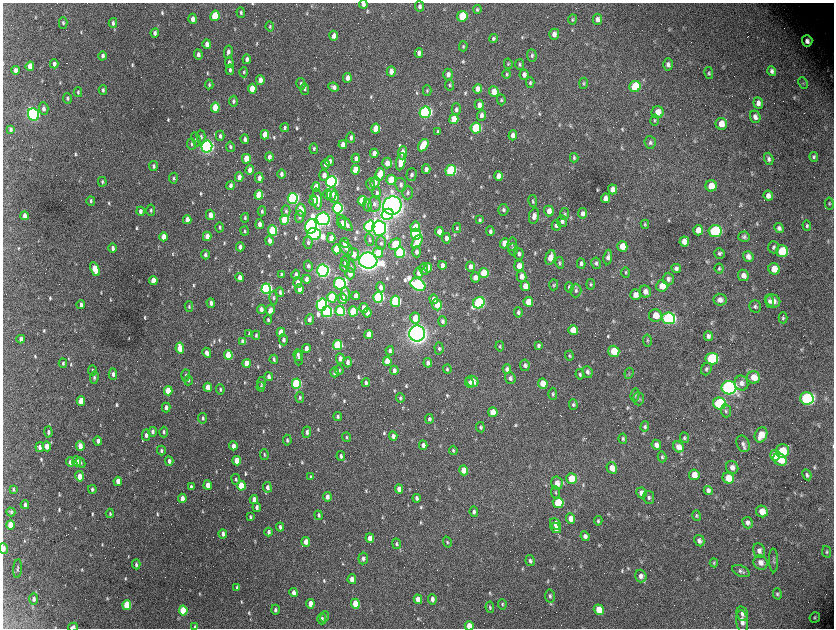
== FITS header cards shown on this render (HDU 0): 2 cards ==
NAXIS1  =                 1663 / length of data axis 1
NAXIS2  =                 1252 / length of data axis 2

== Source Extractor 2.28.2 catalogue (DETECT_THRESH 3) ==
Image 1663 x 1252 px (HDU 0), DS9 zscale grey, zoomed out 1/2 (1 PNG px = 2 x 2 image px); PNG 836 x 630 px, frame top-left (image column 2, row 1251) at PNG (3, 3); each listed source drawn as its Kron ellipse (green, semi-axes under 4 px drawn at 4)
Background 2960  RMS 53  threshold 160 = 3 sigma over >= 5 px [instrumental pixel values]
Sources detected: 848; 91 cannot appear on this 1/2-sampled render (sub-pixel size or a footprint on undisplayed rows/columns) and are neither listed nor drawn; of the other 757, the 500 brightest by FLUX_AUTO listed and drawn (257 fainter detections omitted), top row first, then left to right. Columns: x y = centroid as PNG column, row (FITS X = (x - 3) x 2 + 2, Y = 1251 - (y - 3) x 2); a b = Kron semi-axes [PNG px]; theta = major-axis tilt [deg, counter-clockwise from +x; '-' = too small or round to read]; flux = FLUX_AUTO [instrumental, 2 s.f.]
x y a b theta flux
363 4 4 4 - 4.6e+04
420 6 5 4 - 3.2e+04
477 9 4 3 - 1.9e+04
241 12 5 3 - 2.2e+04
215 16 5 4 - 5.0e+05
462 16 5 5 - 4.0e+05
193 19 5 4 - 6.8e+04
572 19 5 4 - 1.8e+04
597 19 5 4 - 4.9e+04
63 23 6 4 -90 2.1e+04
113 23 5 3 - 2.8e+04
270 26 5 3 - 1.5e+04
155 33 4 4 - 3.7e+04
554 34 5 5 - 6.2e+04
334 36 5 4 - 6.6e+04
493 38 4 4 - 2.4e+04
807 41 5 5 - 6.4e+04
207 44 5 4 - 6.3e+04
463 46 5 3 - 1.7e+04
228 52 6 3 79 3.9e+04
419 53 5 4 - 5.1e+04
198 54 5 4 - 4.0e+04
532 55 6 4 -87 2.6e+04
103 56 4 3 - 3.5e+04
247 59 5 4 - 4.0e+04
229 62 5 4 - 3.3e+04
54 64 4 3 - 4.7e+04
508 64 5 4 - 1.7e+04
520 64 5 4 - 1.9e+04
668 64 6 5 - 4.2e+04
30 66 5 4 - 1.6e+05
16 70 4 3 - 5.8e+04
230 70 5 3 - 2.6e+04
391 71 5 4 - 9.7e+04
772 71 5 4 - 3.7e+04
244 72 5 4 - 1.8e+04
709 73 6 4 -78 1.9e+04
448 74 6 5 - 5.4e+04
507 74 4 3 - 1.5e+04
524 75 5 4 - 5.1e+04
347 78 5 4 - 7.3e+04
260 80 5 4 - 7.5e+04
530 83 5 4 - 2.0e+04
584 83 5 3 - 1.6e+04
803 83 6 4 -66 1.6e+04
209 84 5 3 - 1.8e+04
301 84 6 4 -78 2.7e+04
450 85 5 4 - 1.6e+04
635 86 6 5 - 4.3e+05
334 87 5 4 - 4.4e+04
252 89 5 4 - 1.8e+05
305 89 6 4 -87 2.2e+04
478 89 5 4 - 8.6e+04
103 90 5 3 - 2.5e+04
427 90 5 3 - 1.7e+04
494 91 5 5 - 1.3e+05
78 92 5 3 - 1.6e+04
67 98 5 3 - 2.0e+04
501 100 5 4 - 1.7e+04
233 101 5 3 - 2.5e+04
758 103 6 5 - 6.0e+04
479 105 5 4 - 8.3e+04
215 108 5 4 - 3.3e+05
44 109 6 4 -88 4.6e+04
456 109 6 4 -90 2.8e+04
425 112 6 5 - 2.7e+06
658 112 6 6 - 1.2e+05
33 114 6 5 - 3.4e+06
481 115 5 4 - 5.0e+04
755 117 6 5 - 7.0e+04
454 119 5 4 - 2.1e+05
655 120 5 4 - 1.6e+04
721 124 6 5 - 1.6e+05
285 128 4 3 - 2.3e+04
476 128 5 5 - 7.1e+05
11 129 4 3 - 2.7e+04
376 129 5 4 - 2.5e+05
437 131 3 3 - 2.0e+04
265 135 5 4 - 1.6e+05
513 135 5 4 - 6.9e+04
220 136 5 3 - 2.9e+04
201 137 7 4 -87 2.8e+04
351 137 5 4 - 4.0e+04
196 139 7 4 -72 2.3e+04
245 139 5 3 - 4.0e+04
650 142 6 5 - 2.8e+04
192 144 5 4 - 2.0e+04
343 145 4 3 - 7.9e+04
423 145 7 4 58 3.3e+05
207 147 6 5 - 4.1e+06
230 147 5 3 - 1.9e+04
314 149 5 4 - 2.1e+04
374 153 4 4 - 8.8e+04
403 153 6 4 87 1.0e+05
269 157 4 3 - 4.6e+04
814 157 5 4 - 2.2e+04
356 158 4 3 - 4.4e+04
574 158 4 4 - 2.2e+04
246 159 5 4 - 2.0e+05
769 159 6 4 -73 3.7e+04
330 161 5 4 - 4.2e+04
401 162 9 4 80 2.0e+05
387 163 5 4 - 9.1e+04
325 164 5 4 - 4.5e+04
153 166 5 3 - 2.8e+04
426 169 5 4 - 5.5e+04
250 170 5 4 - 9.5e+04
355 170 5 4 - 2.6e+05
451 171 5 5 - 1.1e+06
281 174 5 4 - 4.6e+04
324 175 5 4 - 7.4e+04
380 175 6 4 71 2.1e+05
411 175 6 5 - 3.5e+04
499 176 4 4 - 1.1e+05
239 177 4 3 - 7.0e+04
173 178 5 3 - 1.8e+04
259 178 5 4 - 6.7e+04
391 180 5 4 - 3.2e+05
102 182 5 3 - 1.8e+04
331 182 6 5 - 3.3e+06
375 182 6 5 - 6.5e+04
231 185 4 3 - 4.4e+04
371 185 6 2 -77 2.6e+04
401 185 7 5 -80 4.6e+04
711 186 5 5 - 1.8e+05
316 187 5 4 - 1.6e+05
613 189 5 4 - 8.2e+04
377 193 6 4 -89 2.6e+04
408 193 7 5 89 3.0e+04
327 194 5 4 - 6.9e+04
332 194 7 5 86 5.5e+04
259 195 5 4 - 4.2e+05
768 196 5 4 - 6.4e+04
334 197 6 4 -86 6.7e+04
293 198 5 5 - 2.6e+06
605 198 5 4 - 8.0e+04
317 199 10 4 -85 1.1e+05
91 201 5 3 - 2.1e+04
313 201 5 4 - 7.3e+04
362 201 5 4 - 5.3e+05
533 201 6 4 -81 2.0e+04
374 204 8 6 82 4.9e+04
829 204 6 4 -81 1.8e+04
367 205 6 4 -78 2.9e+04
392 206 9 9 - 1.1e+07
338 208 5 5 - 2.1e+06
151 210 5 3 - 2.0e+04
301 210 7 4 -78 1.6e+05
503 210 6 5 - 2.9e+04
140 211 4 3 - 4.6e+04
262 211 5 3 - 1.9e+04
286 211 6 4 -87 2.4e+04
549 211 5 5 - 9.5e+04
583 213 5 4 - 5.1e+04
388 214 6 5 - 4.7e+05
565 214 6 4 84 1.9e+04
210 215 5 4 - 9.6e+04
25 216 4 3 - 7.3e+04
534 216 8 5 80 6.8e+04
299 217 6 4 81 2.7e+04
245 218 5 3 - 2.0e+04
323 219 6 6 - 4.4e+06
187 220 4 3 - 1.3e+05
285 220 5 4 - 5.7e+05
480 220 4 3 - 2.3e+04
562 221 6 5 - 4.8e+04
342 223 5 3 - 6.9e+04
345 223 10 4 -47 6.9e+04
260 224 5 4 - 6.0e+04
645 224 4 4 - 1.7e+04
556 225 5 4 - 3.2e+04
311 226 7 5 76 4.2e+06
369 226 6 5 - 2.2e+06
807 226 5 4 - 2.0e+04
220 227 5 3 - 1.9e+04
415 227 5 4 - 1.4e+05
379 228 7 6 - 5.8e+06
457 228 5 4 - 1.9e+04
779 228 5 4 - 3.6e+04
272 230 5 4 - 7.7e+05
698 230 5 5 - 1.3e+05
244 231 4 3 - 1.6e+04
490 231 5 4 - 2.7e+04
715 231 6 6 - 1.3e+06
439 232 4 4 - 8.6e+04
314 234 7 6 - 3.6e+06
416 234 5 5 - 8.4e+05
207 236 4 4 - 9.0e+04
164 237 4 3 - 1.7e+05
744 237 5 5 - 2.5e+04
331 238 5 4 - 8.0e+04
446 238 5 4 - 5.1e+04
369 240 6 4 -78 2.0e+04
269 241 5 4 - 5.6e+04
308 242 6 4 86 3.1e+04
417 242 7 4 57 2.3e+05
684 242 5 5 - 9.4e+04
345 243 5 4 - 5.8e+04
381 243 7 5 -89 3.1e+04
504 243 5 4 - 1.3e+05
395 244 6 5 - 3.7e+05
512 244 7 4 80 2.3e+04
622 246 5 5 - 1.4e+05
240 247 4 3 - 4.9e+04
773 247 6 5 - 2.6e+04
113 248 5 3 - 4.1e+04
346 248 8 5 -45 4.1e+04
337 249 5 4 - 5.7e+05
513 249 6 5 - 2.7e+04
782 251 6 6 - 5.2e+05
378 252 5 5 - 2.5e+05
400 252 5 5 - 1.2e+06
417 252 5 4 - 4.2e+04
719 253 5 5 - 2.6e+04
353 254 6 5 - 1.0e+05
519 254 6 5 - 4.0e+04
205 255 4 3 - 3.4e+04
748 256 5 5 - 6.1e+04
550 257 7 5 73 1.5e+05
608 257 7 4 82 4.7e+04
368 261 9 8 - 9.4e+06
345 262 5 4 - 2.5e+04
560 263 6 4 -80 2.2e+04
581 263 5 4 - 3.1e+04
596 263 6 5 - 2.8e+04
442 265 4 4 - 5.7e+04
308 266 5 4 - 3.4e+04
345 266 6 4 -85 4.1e+04
470 266 5 4 - 5.5e+04
519 266 5 5 - 1.2e+05
351 267 6 3 -80 1.7e+04
428 268 5 4 - 1.3e+05
676 268 5 4 - 4.2e+04
719 268 5 4 - 2.0e+04
95 269 7 4 -66 2.6e+05
424 269 6 4 -80 2.2e+04
774 269 6 5 - 1.5e+05
323 271 6 5 - 4.5e+06
626 272 5 4 - 1.5e+04
419 273 5 4 - 7.4e+04
484 273 5 5 - 3.1e+05
350 274 5 4 - 8.7e+04
281 275 4 3 - 2.7e+04
296 275 5 3 - 3.5e+04
743 275 6 5 - 6.3e+04
240 277 4 3 - 7.9e+04
475 277 5 4 - 7.2e+04
521 277 5 5 - 9.7e+04
306 279 4 3 - 4.5e+04
668 279 6 5 - 4.3e+04
153 280 4 3 - 1.6e+05
298 282 5 4 - 6.2e+04
340 284 6 5 - 2.4e+06
591 284 5 4 - 1.8e+04
418 285 8 5 -29 3.1e+06
554 285 5 4 - 1.8e+04
525 286 5 4 - 1.1e+05
662 286 6 5 - 1.8e+05
381 287 5 4 - 5.0e+04
569 287 5 4 - 2.6e+04
266 289 5 4 - 2.4e+06
299 289 5 4 - 1.0e+05
576 290 7 5 90 3.3e+04
645 291 6 5 - 7.0e+04
280 292 5 3 - 3.0e+04
345 294 7 4 -89 4.8e+04
635 295 5 5 - 8.6e+04
356 296 4 3 - 7.1e+04
332 297 5 4 - 8.1e+05
378 297 5 5 - 1.9e+06
273 298 7 4 -89 2.6e+04
342 299 5 4 - 1.5e+05
434 299 5 4 - 7.5e+04
720 300 6 6 - 5.4e+04
395 301 5 5 - 1.0e+06
769 301 7 4 -73 3.1e+04
773 301 7 6 - 1.0e+05
528 302 5 5 - 1.5e+05
211 303 4 3 - 4.9e+04
479 303 6 5 - 1.6e+06
81 305 4 3 - 3.8e+04
322 305 6 5 - 2.5e+06
437 305 5 5 - 1.9e+05
189 306 5 3 - 1.9e+04
755 306 6 5 - 2.7e+04
364 308 5 4 - 8.1e+04
261 309 4 3 - 4.8e+04
270 310 5 4 - 9.2e+04
340 311 5 4 - 9.7e+05
353 311 5 4 - 6.2e+05
327 312 5 5 - 2.0e+06
518 312 5 4 - 3.0e+04
367 313 5 3 - 6.8e+04
655 315 6 6 - 1.4e+05
415 318 5 5 - 2.2e+05
669 318 6 6 - 2.5e+06
783 318 5 4 - 1.9e+04
309 319 5 3 - 4.0e+04
268 320 4 3 - 2.0e+04
442 321 5 3 - 3.1e+04
573 330 5 5 - 1.9e+05
281 332 4 4 - 1.9e+05
249 333 4 2 - 1.5e+04
369 334 4 4 - 1.8e+05
417 334 8 8 - 8.9e+06
256 335 4 3 - 1.8e+04
708 336 5 4 - 3.7e+04
21 339 4 3 - 4.5e+04
283 340 5 4 - 3.7e+04
647 340 6 4 -81 1.8e+04
243 341 4 4 - 4.3e+04
338 345 5 4 - 8.7e+05
500 346 5 4 - 2.0e+04
538 346 4 3 - 2.5e+04
180 348 5 3 - 2.3e+05
306 348 4 3 - 6.6e+04
439 348 6 4 -85 2.2e+04
390 351 4 3 - 3.5e+04
614 351 5 5 - 3.9e+05
207 353 5 4 - 6.7e+04
228 355 5 4 - 3.8e+05
298 355 6 3 -86 2.6e+04
569 356 5 4 - 1.5e+04
299 358 7 4 88 3.9e+04
274 359 4 3 - 2.3e+04
340 359 5 4 - 6.8e+04
712 359 6 6 - 1.1e+06
387 361 4 4 - 1.7e+05
347 362 5 4 - 4.2e+04
63 363 4 3 - 1.9e+04
247 363 4 3 - 1.5e+05
428 363 5 4 - 4.1e+04
525 365 5 5 - 3.7e+04
447 369 4 3 - 1.8e+04
507 369 5 4 - 4.3e+04
706 369 6 5 - 2.4e+04
92 370 5 3 - 2.0e+04
339 370 5 4 - 1.5e+04
394 370 5 3 - 3.9e+04
334 372 5 3 - 2.8e+04
588 372 6 5 - 3.9e+04
629 373 5 3 - 1.7e+04
113 374 6 4 -86 4.2e+04
580 374 5 4 - 2.5e+04
186 375 6 3 85 2.0e+04
94 377 6 3 85 2.6e+04
269 377 4 3 - 5.0e+04
754 377 6 6 - 1.5e+05
510 378 6 5 - 3.6e+04
188 380 5 3 - 1.6e+04
472 381 6 5 - 9.3e+04
366 382 4 3 - 2.9e+04
261 383 6 3 83 1.5e+04
469 383 5 3 - 2.5e+04
543 383 5 5 - 1.7e+05
741 383 7 6 - 6.0e+04
296 384 5 4 - 1.0e+06
208 387 4 3 - 1.4e+05
261 387 5 3 - 2.0e+04
729 388 7 6 - 5.1e+06
220 389 5 3 - 2.4e+04
168 391 4 4 - 2.7e+05
553 394 6 4 -87 2.1e+04
635 395 6 4 78 2.0e+04
300 397 6 4 -88 2.2e+04
400 398 5 3 - 2.1e+04
807 398 7 6 - 2.4e+06
639 399 7 5 -88 2.1e+04
81 401 4 3 - 2.0e+05
719 403 6 6 - 1.3e+06
573 405 5 4 - 2.1e+04
166 407 5 3 - 4.9e+04
726 411 6 5 - 2.5e+04
493 412 5 4 - 2.1e+05
338 416 5 3 - 2.0e+04
203 418 5 3 - 3.0e+04
429 419 5 4 - 2.7e+04
480 427 5 4 - 2.1e+04
645 427 5 4 - 2.6e+04
48 432 5 3 - 3.2e+04
152 432 5 3 - 3.5e+04
164 432 5 3 - 2.5e+04
307 432 5 4 - 4.3e+04
146 435 5 4 - 4.2e+04
761 435 8 6 66 1.5e+05
393 436 4 4 - 5.3e+04
347 437 4 3 - 1.5e+04
684 438 5 4 - 2.1e+04
623 439 5 4 - 2.1e+04
287 440 5 3 - 2.3e+04
98 441 4 3 - 6.2e+04
743 444 8 6 -63 4.3e+04
423 445 4 4 - 5.6e+04
656 445 5 4 - 5.6e+04
47 446 5 3 - 1.2e+05
80 446 5 3 - 1.1e+05
233 446 4 3 - 6.1e+04
40 447 5 4 - 5.4e+04
678 447 6 5 - 9.0e+04
161 450 5 3 - 2.4e+04
453 450 4 3 - 1.6e+04
782 451 7 6 - 3.0e+05
264 455 5 3 - 1.7e+04
775 455 5 5 - 3.2e+05
341 456 5 3 - 3.0e+04
662 457 5 4 - 1.8e+04
780 460 7 5 -36 2.5e+05
77 461 5 4 - 7.6e+04
169 461 5 3 - 5.2e+04
237 461 5 3 - 1.3e+05
70 462 5 3 - 5.1e+04
81 462 5 4 - 1.7e+04
732 467 6 6 - 6.1e+04
612 468 6 5 - 1.3e+05
464 470 5 4 - 1.5e+05
694 475 5 5 - 1.4e+05
807 475 6 4 -64 2.7e+04
80 476 5 4 - 1.4e+05
311 477 4 3 - 1.8e+04
728 478 6 5 - 1.9e+05
236 479 5 4 - 1.8e+04
571 479 5 5 - 2.4e+05
118 481 4 3 - 1.1e+05
557 483 6 5 - 8.4e+04
208 485 5 4 - 1.1e+05
241 486 5 4 - 4.2e+05
191 487 4 3 - 3.7e+04
267 487 5 4 - 4.5e+04
13 489 4 3 - 1.9e+04
92 489 4 3 - 2.4e+04
399 489 4 4 - 8.8e+04
708 490 5 4 - 3.9e+04
556 492 6 4 -83 1.6e+04
641 493 5 5 - 7.5e+04
327 497 5 4 - 5.7e+04
649 497 6 5 - 3.3e+04
182 498 4 3 - 9.3e+04
417 498 4 3 - 3.3e+04
254 499 4 3 - 7.7e+04
558 503 5 5 - 5.7e+05
25 505 4 3 - 3.6e+04
257 507 5 3 - 4.0e+04
11 512 4 3 - 2.3e+04
474 512 5 4 - 3.3e+04
762 512 6 5 - 1.4e+05
110 513 4 3 - 1.6e+04
319 515 5 3 - 2.5e+04
697 516 5 4 - 1.9e+04
250 517 4 3 - 2.0e+04
571 519 5 4 - 9.2e+04
598 521 4 3 - 1.6e+04
747 523 6 5 - 4.7e+04
555 524 6 5 - 1.0e+05
10 525 5 3 - 1.9e+05
280 527 4 3 - 2.9e+04
556 528 5 4 - 8.0e+04
268 532 4 3 - 3.4e+04
223 534 4 3 - 5.3e+04
585 536 5 4 - 4.5e+04
370 538 5 4 - 9.7e+04
699 541 6 5 - 4.6e+04
306 542 5 4 - 1.1e+05
447 542 5 4 - 1.6e+04
397 544 5 4 - 2.1e+04
4 549 5 3 - 4.6e+04
759 551 7 6 - 5.4e+04
827 552 6 4 -77 1.9e+04
363 558 6 4 83 3.5e+04
774 560 12 4 -88 2.5e+04
530 561 5 4 - 2.9e+04
760 562 7 6 - 8.0e+04
714 563 4 3 - 1.5e+04
136 564 5 3 - 2.7e+04
18 569 9 3 85 2.2e+04
741 571 9 5 -23 3.4e+04
641 576 6 5 - 5.5e+04
352 579 5 4 - 8.9e+04
237 587 4 3 - 1.8e+04
294 593 4 3 - 6.6e+04
777 594 5 4 - 1.9e+04
550 596 6 5 - 2.7e+04
34 599 6 4 89 4.0e+04
418 599 5 4 - 1.1e+05
432 599 5 4 - 4.9e+04
310 604 5 4 - 1.1e+05
355 604 5 4 - 2.9e+05
502 604 5 4 - 1.7e+04
127 605 5 4 - 4.2e+05
490 607 6 4 -81 1.6e+04
275 610 5 4 - 3.3e+04
599 610 5 5 - 2.5e+05
183 611 5 4 - 4.9e+05
742 614 7 5 -74 4.4e+04
325 617 5 4 - 1.6e+04
815 617 6 5 - 2.1e+04
322 619 5 4 - 3.2e+04
742 621 11 6 -83 6.3e+04
469 626 4 4 - 1.4e+05
73 627 5 3 - 4.9e+04
195 627 4 3 - 2.0e+04
At the frame edge (FLAGS 8, measured only in part): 6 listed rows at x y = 363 4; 829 204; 4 549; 469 626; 73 627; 195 627
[257 fainter detections neither listed nor drawn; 91 sub-pixel or undisplayed-footprint detections neither listed nor drawn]